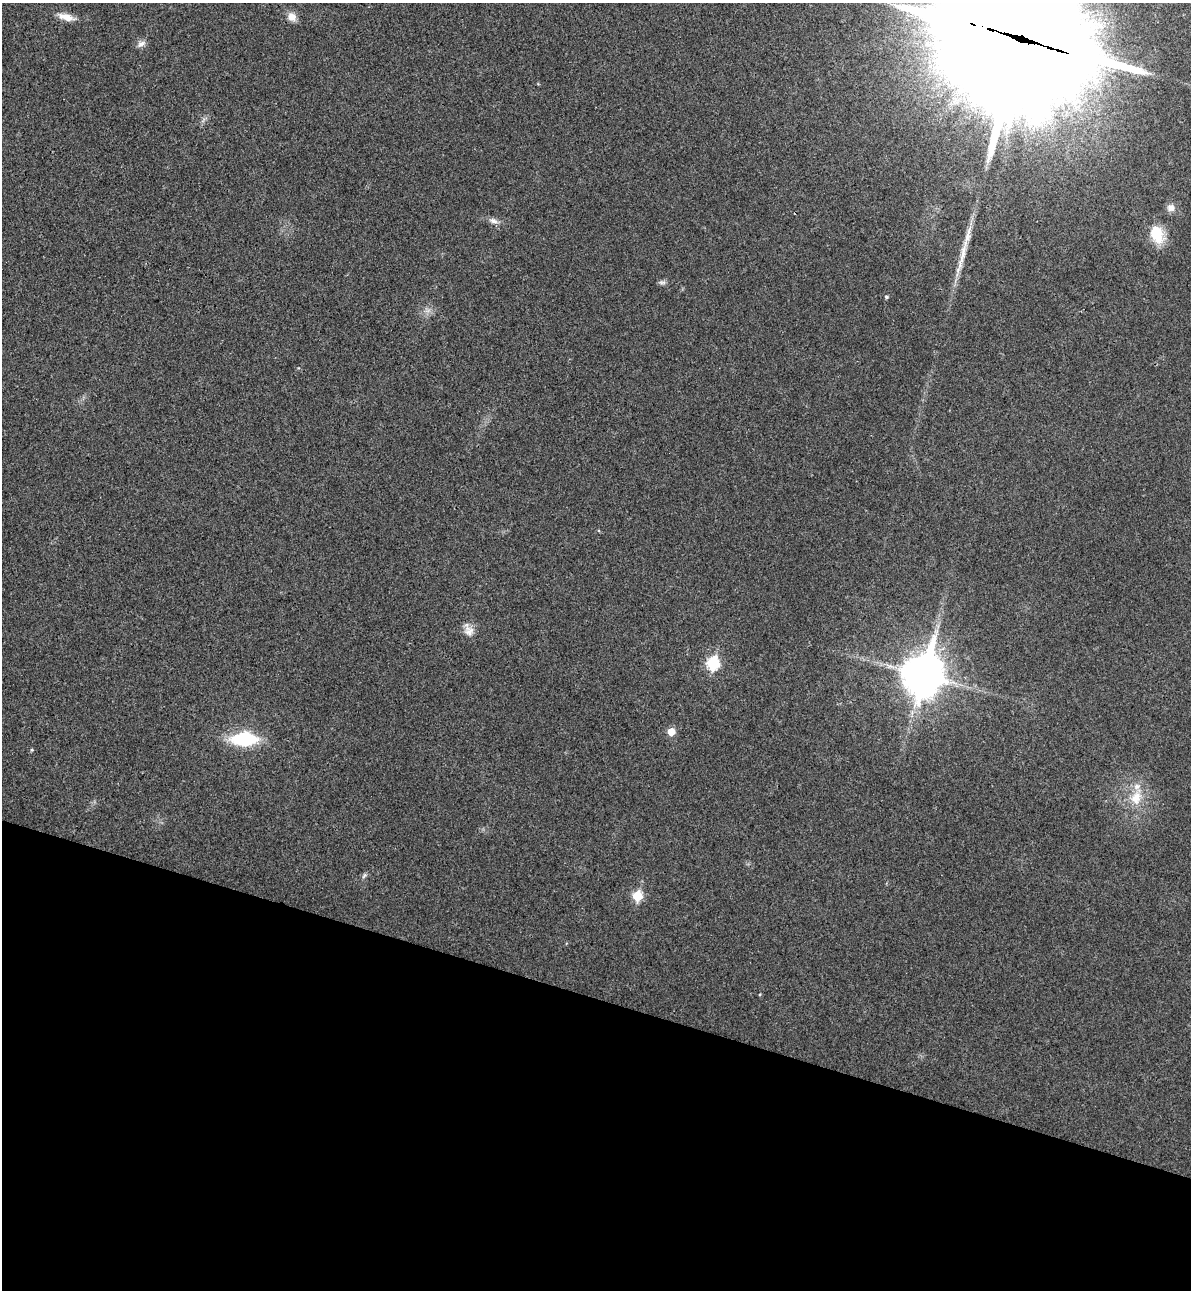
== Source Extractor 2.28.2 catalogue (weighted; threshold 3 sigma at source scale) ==
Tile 15 of 4 x 4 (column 3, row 4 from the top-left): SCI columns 2561-3749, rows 24-1311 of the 5243 x 5193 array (HDU 1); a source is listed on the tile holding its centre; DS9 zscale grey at full resolution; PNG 1193 x 1292 px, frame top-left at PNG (2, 3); no overlay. Shown black and unused: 23% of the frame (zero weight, under 3 of 4 exposures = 6% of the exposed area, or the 3 px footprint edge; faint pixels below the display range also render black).
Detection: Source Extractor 2.28.2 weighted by HDU 2 'WHT'; one run over the whole footprint, this tile lists its part. Background 0.0266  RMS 0.0065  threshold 0.0292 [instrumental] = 3 sigma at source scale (4.5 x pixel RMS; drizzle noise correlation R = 1.50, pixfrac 1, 0.05/0.05 arcsec/px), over >= 5 px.
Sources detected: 21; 1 long thin detection or spike segment (spike, bleed or trail) — not listed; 1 inside a brighter listed object's ellipse — not listed separately; the other 19 listed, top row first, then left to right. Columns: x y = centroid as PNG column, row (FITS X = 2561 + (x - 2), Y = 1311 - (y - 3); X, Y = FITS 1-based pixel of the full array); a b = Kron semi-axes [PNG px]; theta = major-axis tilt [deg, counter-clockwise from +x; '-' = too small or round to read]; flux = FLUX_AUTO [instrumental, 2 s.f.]
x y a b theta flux
66 17 22 8 -16 6.8
292 17 12 10 -50 4.9
1020 38 56 47 -30 36000
141 44 12 7 28 2.9
1171 208 11 10 - 3.9
493 221 13 7 -20 3.2
1157 234 21 14 -69 18
662 282 11 4 0 1.6
886 297 5 4 - 0.87
469 631 16 12 -68 5.7
713 663 7 6 - 57
923 674 17 13 75 1600
671 732 6 5 - 10
244 739 20 11 1 50
32 750 5 4 - 0.77
1136 798 20 15 66 14
364 875 9 5 52 1.4
637 896 6 6 - 28
760 994 4 3 - 0.51
Overlapping masked pixels (flux is a lower limit): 1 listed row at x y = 1020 38
Isophote crosses this tile's border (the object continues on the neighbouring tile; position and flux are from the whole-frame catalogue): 1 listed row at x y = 1020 38